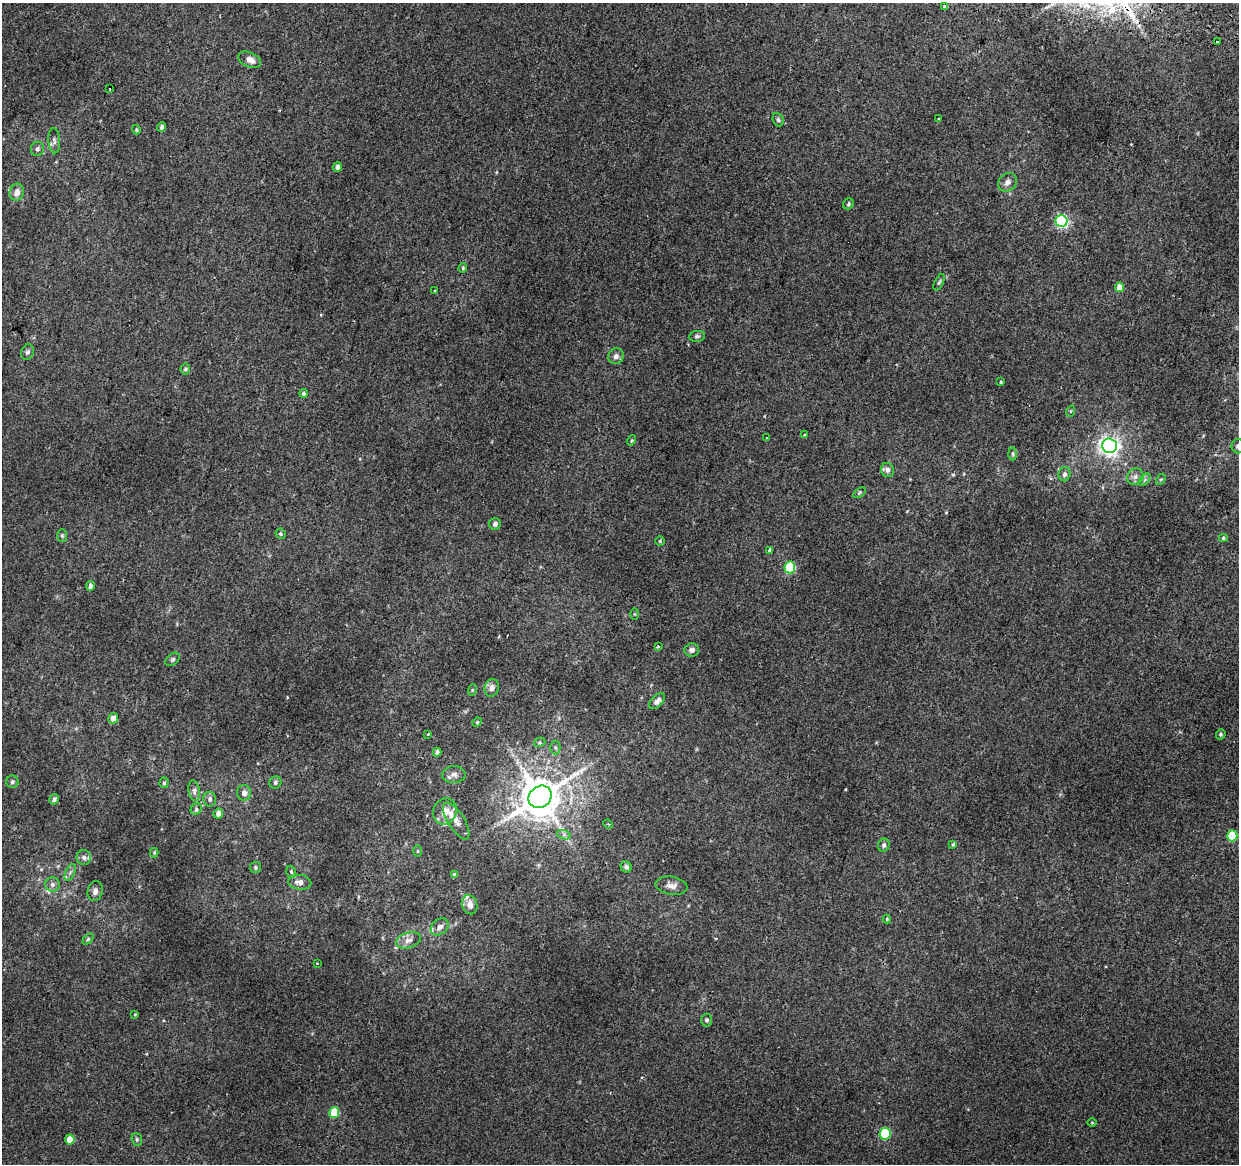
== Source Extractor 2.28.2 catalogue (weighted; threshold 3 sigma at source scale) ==
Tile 10 of 4 x 4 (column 2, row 3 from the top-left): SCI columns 1250-2486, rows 1444-2605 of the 4984 x 5270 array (HDU 1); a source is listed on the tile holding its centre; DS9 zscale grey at full resolution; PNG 1241 x 1166 px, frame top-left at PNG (2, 3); each listed source drawn as its Kron ellipse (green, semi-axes under 4 px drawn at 4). Shown black and unused: <1% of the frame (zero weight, under 2 of 3 exposures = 3% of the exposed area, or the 3 px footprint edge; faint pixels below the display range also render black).
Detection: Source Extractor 2.28.2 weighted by HDU 2 'WHT'; one run over the whole footprint, this tile lists its part. Background 0.00417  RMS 0.0043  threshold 0.0193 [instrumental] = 3 sigma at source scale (4.5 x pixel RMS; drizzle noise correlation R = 1.50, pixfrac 1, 0.0396/0.0396 arcsec/px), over >= 5 px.
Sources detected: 111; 1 cosmic-ray / hot-pixel residue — neither listed nor drawn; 7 inside a brighter listed object's ellipse — not listed separately; the other 103 listed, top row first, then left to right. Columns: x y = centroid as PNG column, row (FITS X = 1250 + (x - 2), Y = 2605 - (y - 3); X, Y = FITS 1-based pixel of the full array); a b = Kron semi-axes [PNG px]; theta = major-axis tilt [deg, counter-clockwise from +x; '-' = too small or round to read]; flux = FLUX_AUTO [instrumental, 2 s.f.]
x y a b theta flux
944 6 4 3 - 3.7
1217 42 3 3 - 3.3
250 60 12 7 -22 3.1
110 89 3 2 - 0.38
938 119 3 2 - 0.37
778 120 7 5 -68 0.79
162 127 5 4 - 1.1
136 130 5 4 - 0.52
54 141 12 6 -87 1.5
37 149 7 6 - 1.1
337 167 5 4 - 1.7
1007 182 10 8 42 2.2
17 192 8 7 - 2.9
848 204 6 5 - 0.79
1061 221 6 6 - 73
463 268 4 4 - 0.48
939 282 9 4 63 0.72
1119 287 4 4 - 4.7
435 291 3 3 - 0.68
697 336 8 5 9 0.89
28 352 8 6 66 1.3
616 356 8 7 - 1.8
185 369 5 5 - 0.86
1001 382 3 3 - 0.44
304 393 4 4 - 1.4
1071 411 5 3 - 0.48
805 434 3 3 - 0.65
766 438 3 3 - 0.69
631 440 5 4 - 0.55
1110 446 7 7 - 190
1238 446 7 7 - 1.6
1013 454 6 4 -88 0.61
888 470 7 6 - 1.9
1064 474 7 6 - 1.4
1135 477 9 7 48 1.8
1161 479 6 4 57 0.62
1145 480 7 4 46 0.92
859 493 7 4 31 0.66
495 524 6 5 - 1.1
281 534 5 5 - 0.77
62 536 6 5 - 0.68
1223 538 4 4 - 0.53
660 541 4 4 - 0.55
770 550 4 3 - 4.1
790 567 6 5 - 25
90 586 5 4 - 1.6
635 614 5 4 - 0.41
658 647 4 4 - 0.82
692 650 7 6 - 1.7
172 659 8 5 39 0.85
492 688 9 7 76 2.2
472 690 6 3 72 0.49
657 701 10 5 44 2.1
113 718 5 5 - 2.8
477 722 5 4 - 0.53
428 734 3 3 - 0.78
1221 734 5 4 - 0.66
540 742 6 4 17 0.58
555 747 7 5 -89 0.8
437 752 4 4 - 1
454 775 11 8 2 2.1
12 782 6 6 - 1.2
275 782 6 5 - 0.95
164 783 5 4 - 0.67
194 791 10 5 -79 1.4
244 793 8 7 - 2.2
540 797 12 10 40 1400
54 799 5 4 - 1
210 799 7 6 - 1.3
196 809 6 5 - 0.81
445 811 13 11 64 5
218 813 5 5 - 2.3
456 821 21 8 -59 4
608 824 5 3 - 0.47
564 835 7 4 -19 1
1232 836 5 5 - 17
953 844 4 3 - 0.55
884 845 7 5 65 1.1
418 851 6 4 89 0.53
154 853 5 4 - 0.49
84 857 7 7 - 1.3
255 867 6 5 - 0.76
626 867 6 5 - 1.1
70 872 9 4 67 1.1
291 872 6 4 -70 0.64
455 874 4 4 - 1.1
300 882 11 7 -6 2.8
53 884 7 7 - 1.4
671 886 16 9 -9 2.9
95 891 10 7 76 1.9
470 905 10 7 -74 2.7
887 919 4 4 - 0.61
440 927 10 7 41 2
88 939 6 4 47 0.67
408 940 13 7 16 2.7
317 963 3 3 - 0.5
135 1014 4 3 - 0.36
707 1020 6 5 - 0.9
334 1113 5 5 - 13
1092 1123 5 3 - 0.36
885 1134 6 5 - 27
70 1139 5 5 - 7.4
137 1139 6 5 - 0.69
Overlapping masked pixels (flux is a lower limit): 1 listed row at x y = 944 6
Isophote crosses this tile's border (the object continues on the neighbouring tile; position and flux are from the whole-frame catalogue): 1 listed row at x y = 1238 446